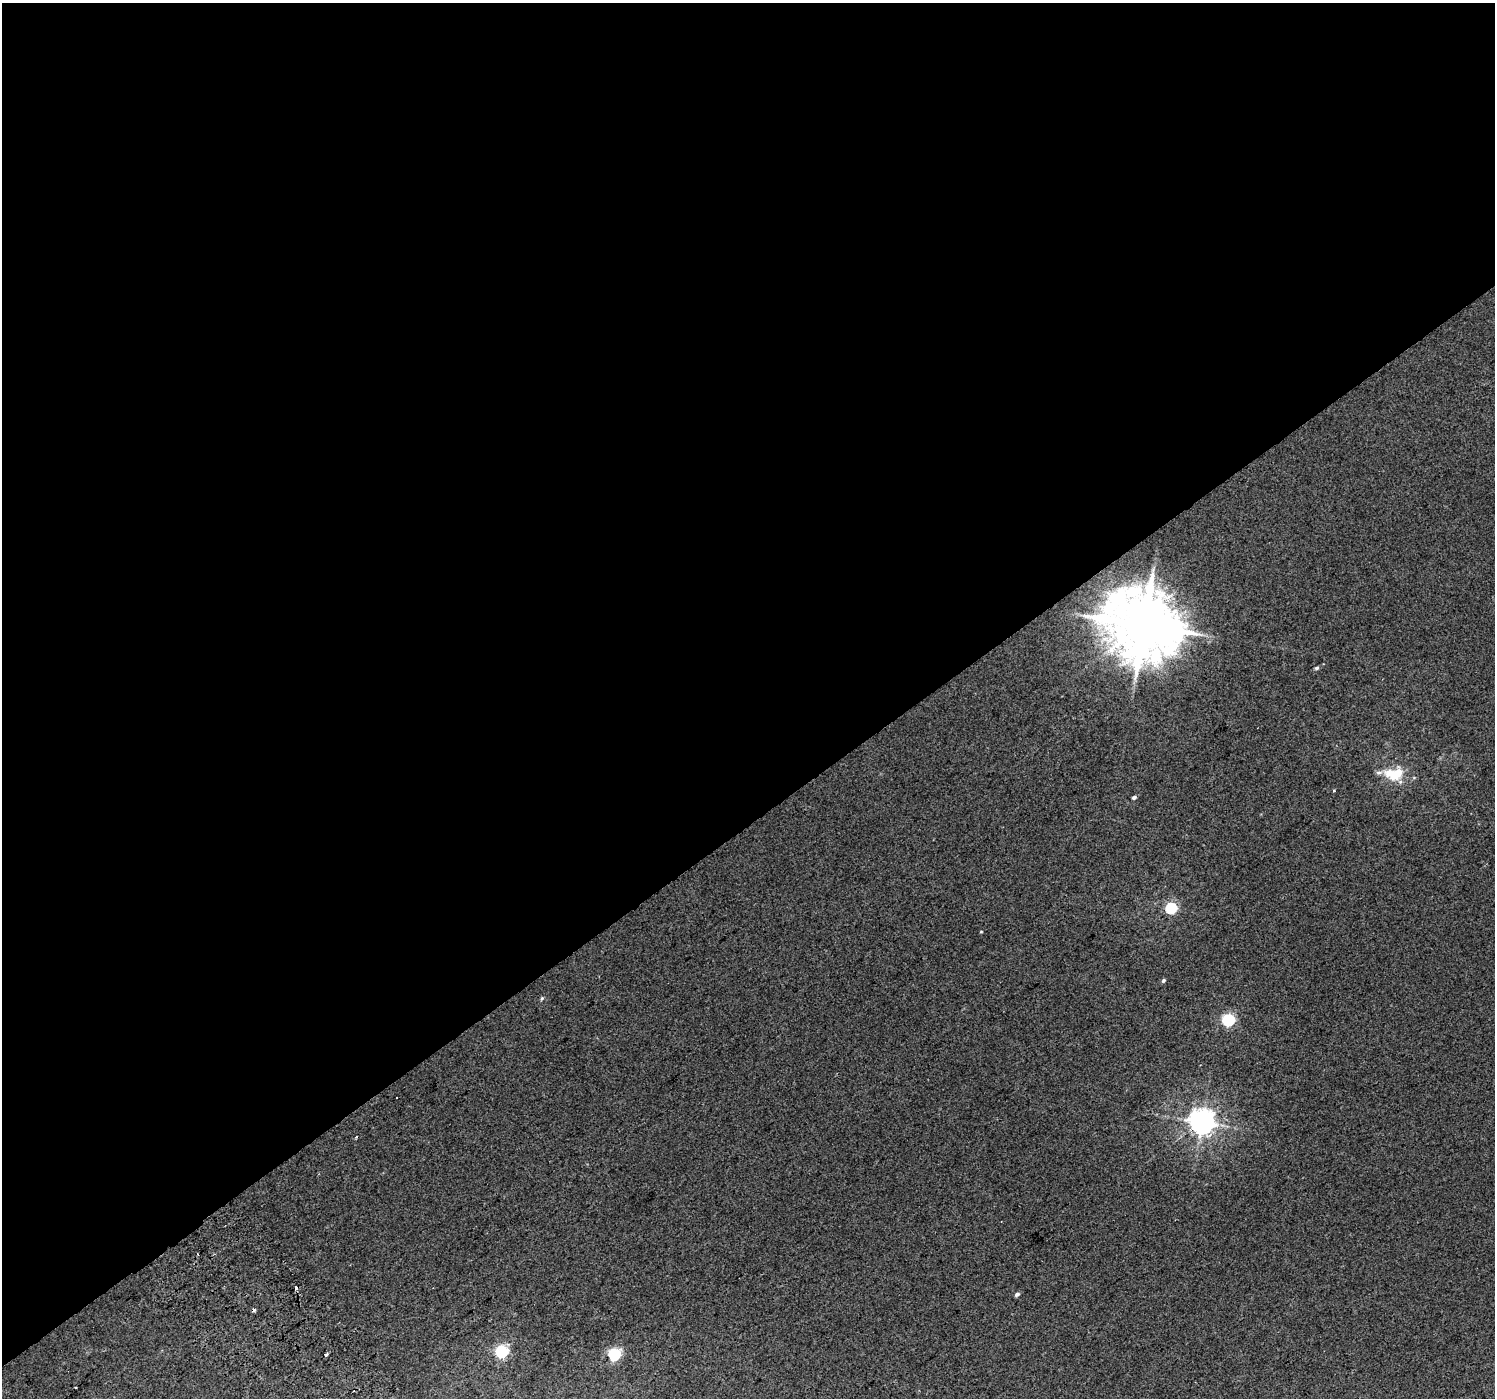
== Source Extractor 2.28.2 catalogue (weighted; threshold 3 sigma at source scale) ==
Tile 2 of 4 x 4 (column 2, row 1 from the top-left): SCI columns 1534-3026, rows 4414-5809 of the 6047 x 5969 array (HDU 1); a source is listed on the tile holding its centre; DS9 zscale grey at full resolution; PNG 1497 x 1400 px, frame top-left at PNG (2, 3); no overlay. Shown black and unused: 59% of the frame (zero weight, under 2 of 3 exposures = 2% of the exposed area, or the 3 px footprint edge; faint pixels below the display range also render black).
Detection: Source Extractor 2.28.2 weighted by HDU 2 'WHT'; one run over the whole footprint, this tile lists its part. Background 0.0119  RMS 0.0073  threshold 0.0329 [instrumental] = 3 sigma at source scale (4.5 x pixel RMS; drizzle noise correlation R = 1.50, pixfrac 1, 0.0396/0.0396 arcsec/px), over >= 5 px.
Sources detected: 21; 3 cosmic-ray / hot-pixel residue — not listed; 1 inside a brighter listed object's ellipse — not listed separately; the other 17 listed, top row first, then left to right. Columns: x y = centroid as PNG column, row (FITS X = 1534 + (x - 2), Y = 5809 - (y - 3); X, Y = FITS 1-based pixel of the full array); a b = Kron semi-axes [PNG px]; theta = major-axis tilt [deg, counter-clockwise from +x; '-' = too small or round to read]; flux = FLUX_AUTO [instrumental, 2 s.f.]
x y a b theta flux
1144 625 20 18 -21 6100
1316 668 5 4 - 1.4
1394 774 25 15 5 21
1334 791 3 3 - 1.1
1134 797 4 4 - 1.6
1171 908 6 6 - 64
981 932 4 3 - 0.52
1164 980 4 4 - 1.4
542 998 6 4 71 1
1228 1020 6 6 - 88
1202 1122 8 8 - 770
356 1137 3 3 - 1.1
198 1254 3 2 - 0.8
1017 1294 5 4 - 1.9
502 1351 6 6 - 97
326 1354 3 3 - 10
614 1354 6 6 - 100
Overlapping masked pixels (flux is a lower limit): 1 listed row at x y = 1144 625